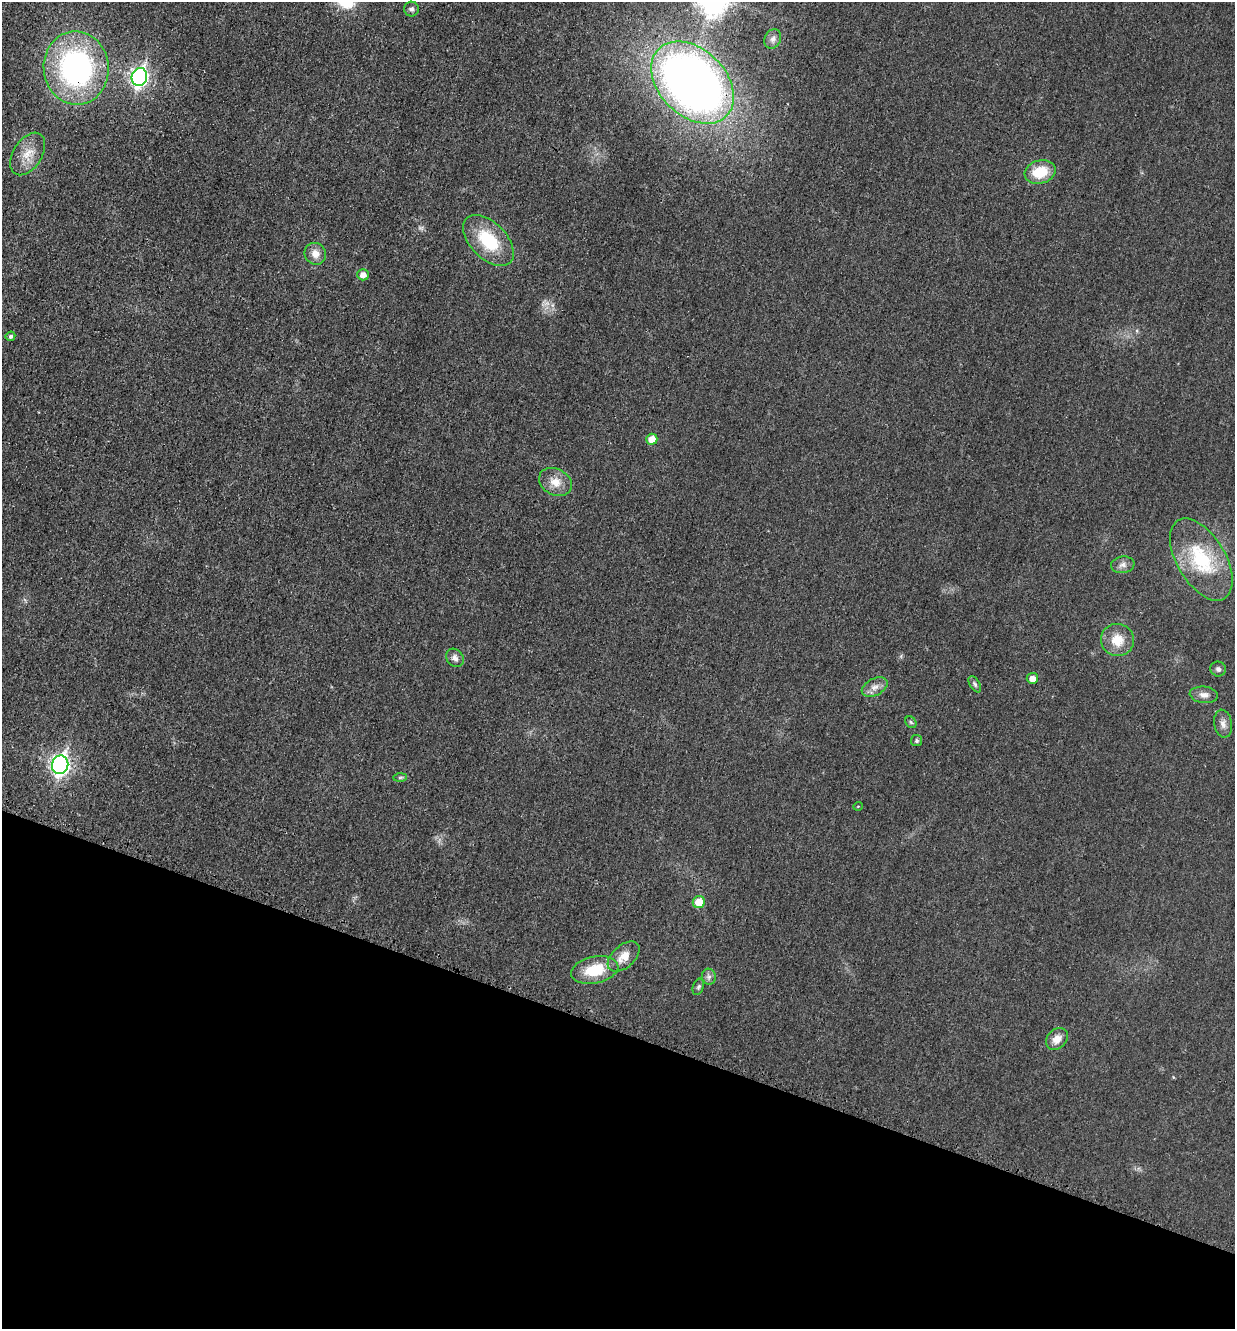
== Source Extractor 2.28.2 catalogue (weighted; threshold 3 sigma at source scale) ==
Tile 15 of 4 x 4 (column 3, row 4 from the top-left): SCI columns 2618-3850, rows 19-1345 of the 5360 x 5349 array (HDU 1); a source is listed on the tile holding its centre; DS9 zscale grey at full resolution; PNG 1237 x 1331 px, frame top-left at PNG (2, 2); each listed source drawn as its Kron ellipse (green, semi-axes under 4 px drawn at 4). Shown black and unused: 22% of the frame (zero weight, under 3 of 4 exposures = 2% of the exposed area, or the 3 px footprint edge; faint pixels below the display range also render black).
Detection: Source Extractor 2.28.2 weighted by HDU 2 'WHT'; one run over the whole footprint, this tile lists its part. Background 0.0259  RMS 0.0063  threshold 0.0282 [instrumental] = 3 sigma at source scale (4.5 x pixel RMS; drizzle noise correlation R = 1.50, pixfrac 1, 0.05/0.05 arcsec/px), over >= 5 px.
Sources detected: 34; all 34 listed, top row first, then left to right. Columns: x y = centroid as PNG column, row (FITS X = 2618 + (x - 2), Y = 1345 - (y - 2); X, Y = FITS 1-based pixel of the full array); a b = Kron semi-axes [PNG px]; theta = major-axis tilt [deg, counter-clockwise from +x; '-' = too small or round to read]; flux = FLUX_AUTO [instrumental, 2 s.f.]
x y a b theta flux
411 9 7 7 - 1.9
773 39 10 8 62 2.6
76 68 36 32 -83 140
139 77 9 7 74 210
693 83 48 33 -44 500
28 154 23 14 58 12
1040 172 16 11 15 18
488 240 31 18 -45 31
315 254 11 10 - 5.3
363 275 6 5 - 4.5
10 336 5 4 - 1.6
652 439 5 5 - 8.8
555 482 17 13 -27 8.5
1201 559 45 24 -59 44
1123 565 12 8 7 3.2
1117 640 16 16 - 12
455 658 10 8 -51 2.8
1218 669 7 7 - 2
1032 678 5 5 - 4.3
975 684 9 5 -58 1.5
875 687 14 8 27 4.4
1204 695 14 8 -7 3.9
911 722 6 5 - 1.1
1223 724 14 9 -79 3.8
917 741 5 5 - 1.3
60 765 9 8 - 250
400 777 7 4 1 1
858 806 5 3 - 0.48
699 902 6 6 - 11
624 957 19 11 41 8
595 970 24 13 12 21
709 977 8 7 - 2.1
698 987 8 5 67 1.3
1057 1039 12 9 45 5.9
Overlapping masked pixels (flux is a lower limit): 2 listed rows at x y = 76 68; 693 83
Isophote crosses this tile's border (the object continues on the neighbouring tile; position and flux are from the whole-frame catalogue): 1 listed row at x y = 693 83